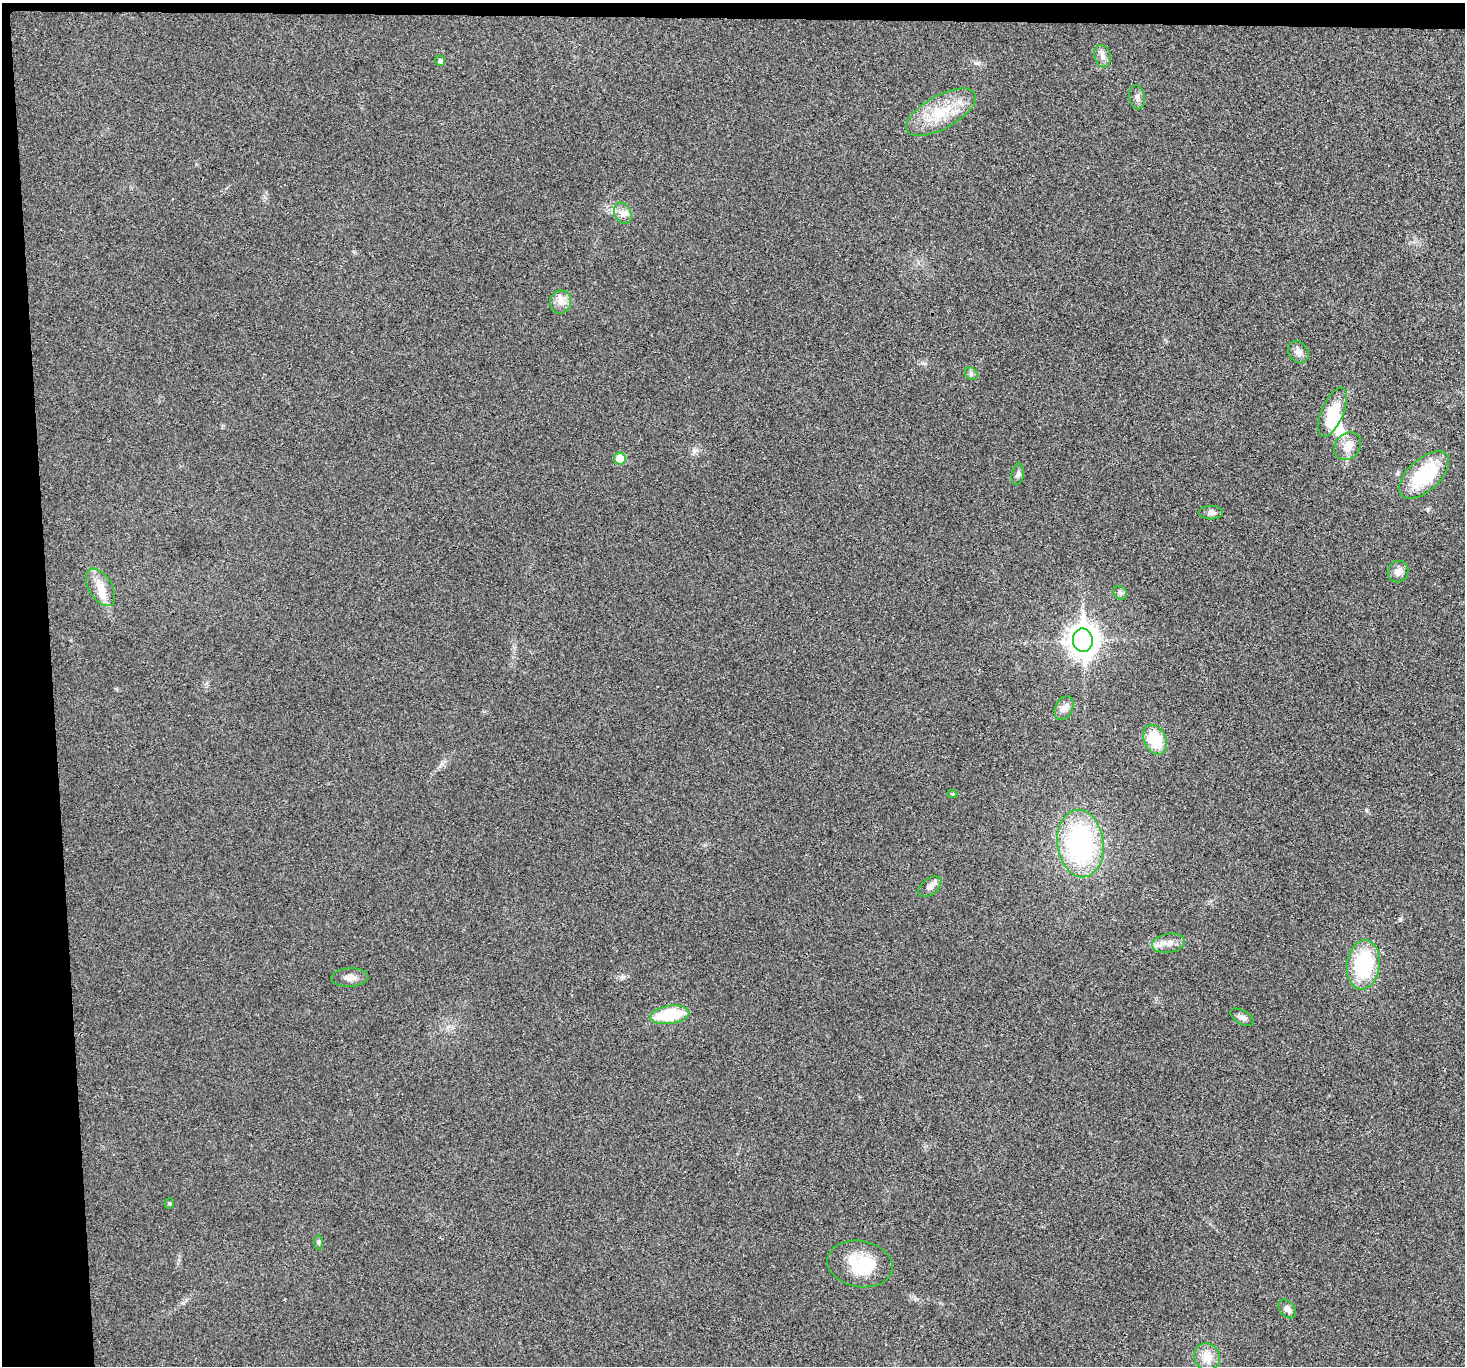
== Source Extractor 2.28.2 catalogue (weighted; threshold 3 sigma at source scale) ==
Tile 1 of 3 x 3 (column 1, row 1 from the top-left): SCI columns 2-1464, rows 2856-4219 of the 4392 x 4370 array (HDU 1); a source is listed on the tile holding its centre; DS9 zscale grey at full resolution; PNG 1467 x 1368 px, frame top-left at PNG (2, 3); each listed source drawn as its Kron ellipse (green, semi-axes under 4 px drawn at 4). Shown black and unused: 5% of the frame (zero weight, under 3 of 4 exposures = <1% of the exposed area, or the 3 px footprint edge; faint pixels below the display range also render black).
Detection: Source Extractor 2.28.2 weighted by HDU 2 'WHT'; one run over the whole footprint, this tile lists its part. Background 0.0321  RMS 0.0062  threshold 0.0281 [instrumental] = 3 sigma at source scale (4.5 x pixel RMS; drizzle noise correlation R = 1.50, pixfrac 1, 0.05/0.05 arcsec/px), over >= 5 px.
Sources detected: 38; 2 inside a brighter object's white glare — neither listed nor drawn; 3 inside a brighter listed object's ellipse — not listed separately; the other 33 listed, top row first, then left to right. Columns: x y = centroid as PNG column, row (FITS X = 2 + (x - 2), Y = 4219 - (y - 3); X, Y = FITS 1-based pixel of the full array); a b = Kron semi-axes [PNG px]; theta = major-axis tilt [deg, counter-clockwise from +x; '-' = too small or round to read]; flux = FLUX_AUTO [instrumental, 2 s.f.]
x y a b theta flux
1102 56 11 8 -73 3.2
440 61 5 5 - 1.8
1137 97 12 7 -80 2.6
941 112 39 16 29 24
623 213 11 8 -63 3.7
561 302 11 10 - 4.9
1298 352 12 9 -57 3.9
971 374 7 5 -45 1.4
1332 412 26 11 67 19
1348 446 15 12 53 8.2
620 458 6 6 - 11
1018 474 11 6 80 2
1424 475 30 16 42 37
1211 513 12 6 0 2.5
1398 572 11 10 - 4.5
100 587 21 11 -59 8.5
1120 593 7 6 - 1.5
1083 640 12 10 -86 850
1064 708 12 8 64 3.5
1155 740 15 11 -65 22
952 794 5 4 - 0.75
1080 843 34 23 -83 100
930 887 13 8 38 3.7
1168 943 17 9 8 5.7
1363 965 25 16 83 46
350 977 18 9 3 4.4
670 1015 19 9 8 29
1242 1017 13 6 -31 2.8
169 1203 5 4 - 0.92
318 1242 7 4 -85 1
860 1264 33 23 -10 27
1287 1309 10 7 -51 3.3
1207 1357 14 12 -64 8.6
Unlisted compact peaks at least as high as the median listed source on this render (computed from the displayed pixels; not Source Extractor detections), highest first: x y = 1400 919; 1366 810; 623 977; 1427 509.